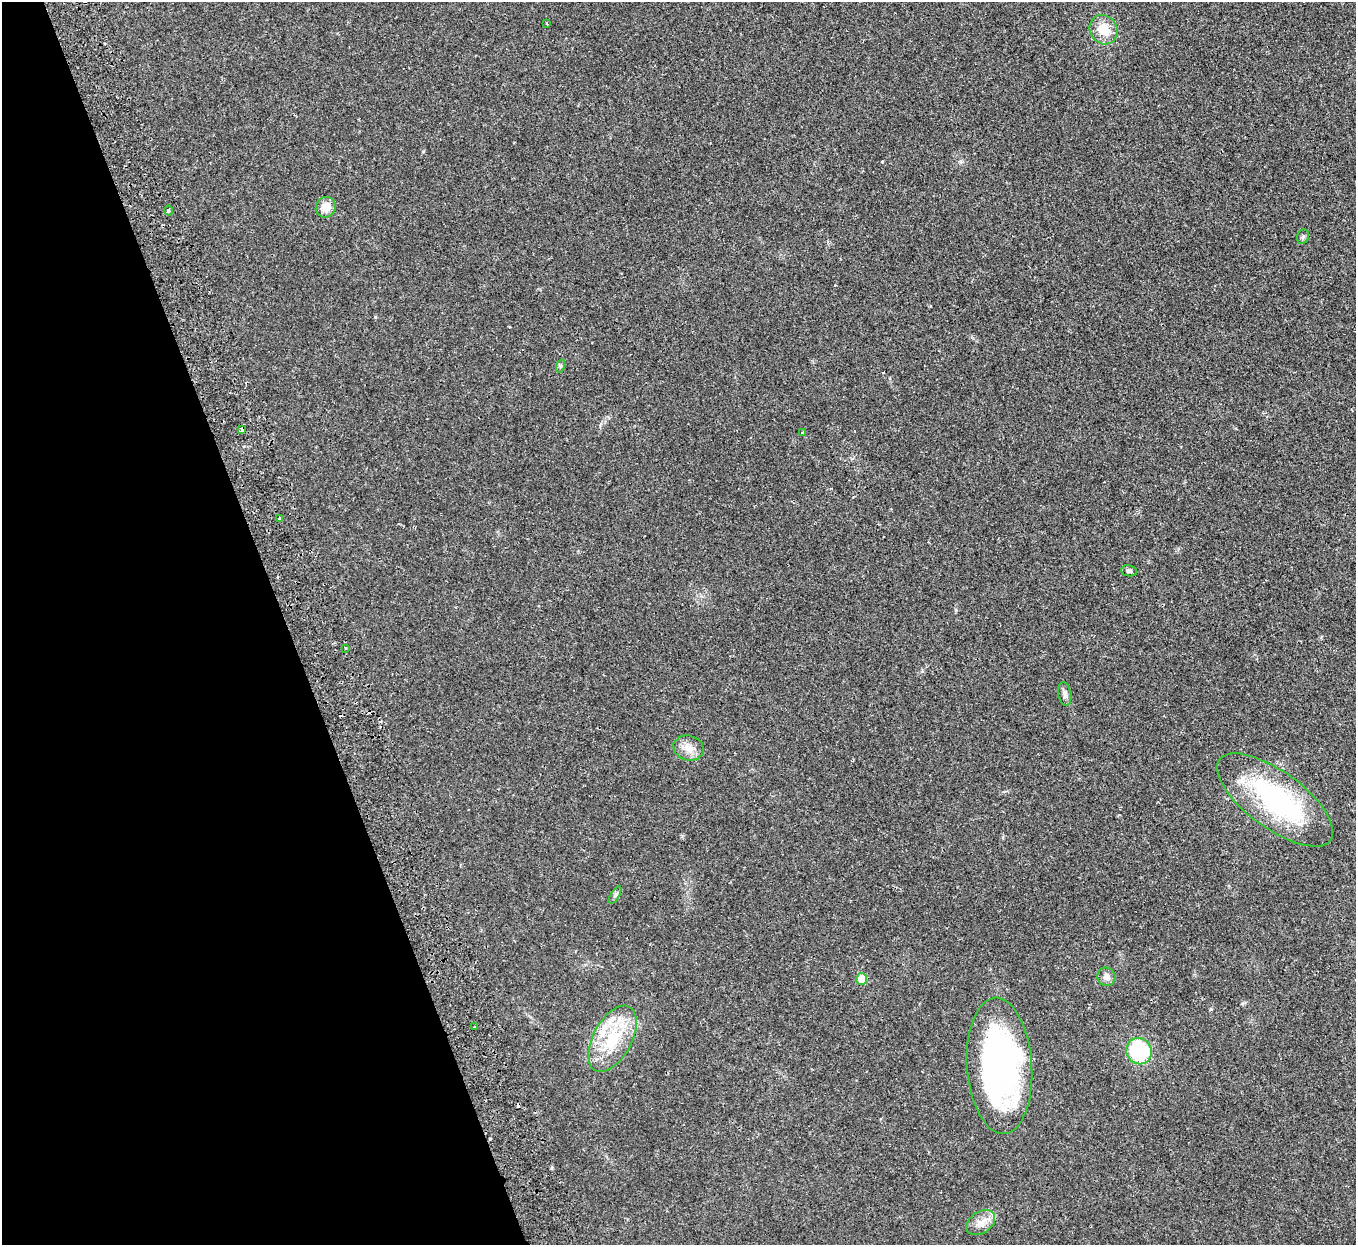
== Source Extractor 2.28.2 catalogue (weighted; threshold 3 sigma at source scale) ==
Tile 5 of 4 x 4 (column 1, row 2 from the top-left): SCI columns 56-1409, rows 2665-3907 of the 5528 x 5451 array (HDU 1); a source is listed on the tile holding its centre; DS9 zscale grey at full resolution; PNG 1358 x 1247 px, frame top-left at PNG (2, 2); each listed source drawn as its Kron ellipse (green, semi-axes under 4 px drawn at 4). Shown black and unused: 21% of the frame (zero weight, under 2 of 3 exposures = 3% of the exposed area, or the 3 px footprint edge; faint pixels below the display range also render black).
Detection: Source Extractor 2.28.2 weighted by HDU 2 'WHT'; one run over the whole footprint, this tile lists its part. Background 0.0237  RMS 0.0042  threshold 0.0188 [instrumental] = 3 sigma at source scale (4.5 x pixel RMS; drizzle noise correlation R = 1.50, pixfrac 1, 0.05/0.05 arcsec/px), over >= 5 px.
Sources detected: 28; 1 inside a brighter object's white glare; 3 cosmic-ray / hot-pixel residue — neither listed nor drawn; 2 inside a brighter listed object's ellipse — not listed separately; the other 22 listed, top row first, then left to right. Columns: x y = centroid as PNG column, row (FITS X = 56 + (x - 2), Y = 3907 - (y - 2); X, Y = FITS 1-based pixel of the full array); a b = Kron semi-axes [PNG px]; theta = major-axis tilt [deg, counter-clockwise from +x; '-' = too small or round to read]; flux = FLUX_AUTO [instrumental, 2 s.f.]
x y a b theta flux
547 23 3 2 - 0.56
1104 30 15 13 -58 7.6
326 207 10 9 - 4.9
169 211 5 4 - 0.64
1303 237 7 6 - 0.82
560 366 7 4 73 0.71
242 430 4 3 - 4.5
803 432 3 2 - 0.31
280 518 3 3 - 1.8
1129 571 8 5 -8 0.84
346 648 3 2 - 0.42
1065 694 12 6 -80 1.7
689 748 15 12 -16 4.2
1275 800 69 28 -36 62
615 895 10 4 60 0.98
1106 977 9 9 - 2.3
862 979 6 5 - 7.6
474 1027 3 2 - 0.38
612 1039 36 19 61 21
1139 1051 13 12 - 31
999 1066 68 32 -86 120
981 1223 16 10 34 4.1
Overlapping masked pixels (flux is a lower limit): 1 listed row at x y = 242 430
Unlisted compact peaks at least as high as the median listed source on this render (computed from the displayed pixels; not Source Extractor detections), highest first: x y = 375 317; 882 162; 1211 1009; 552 1168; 961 161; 423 151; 956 610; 1242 1003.